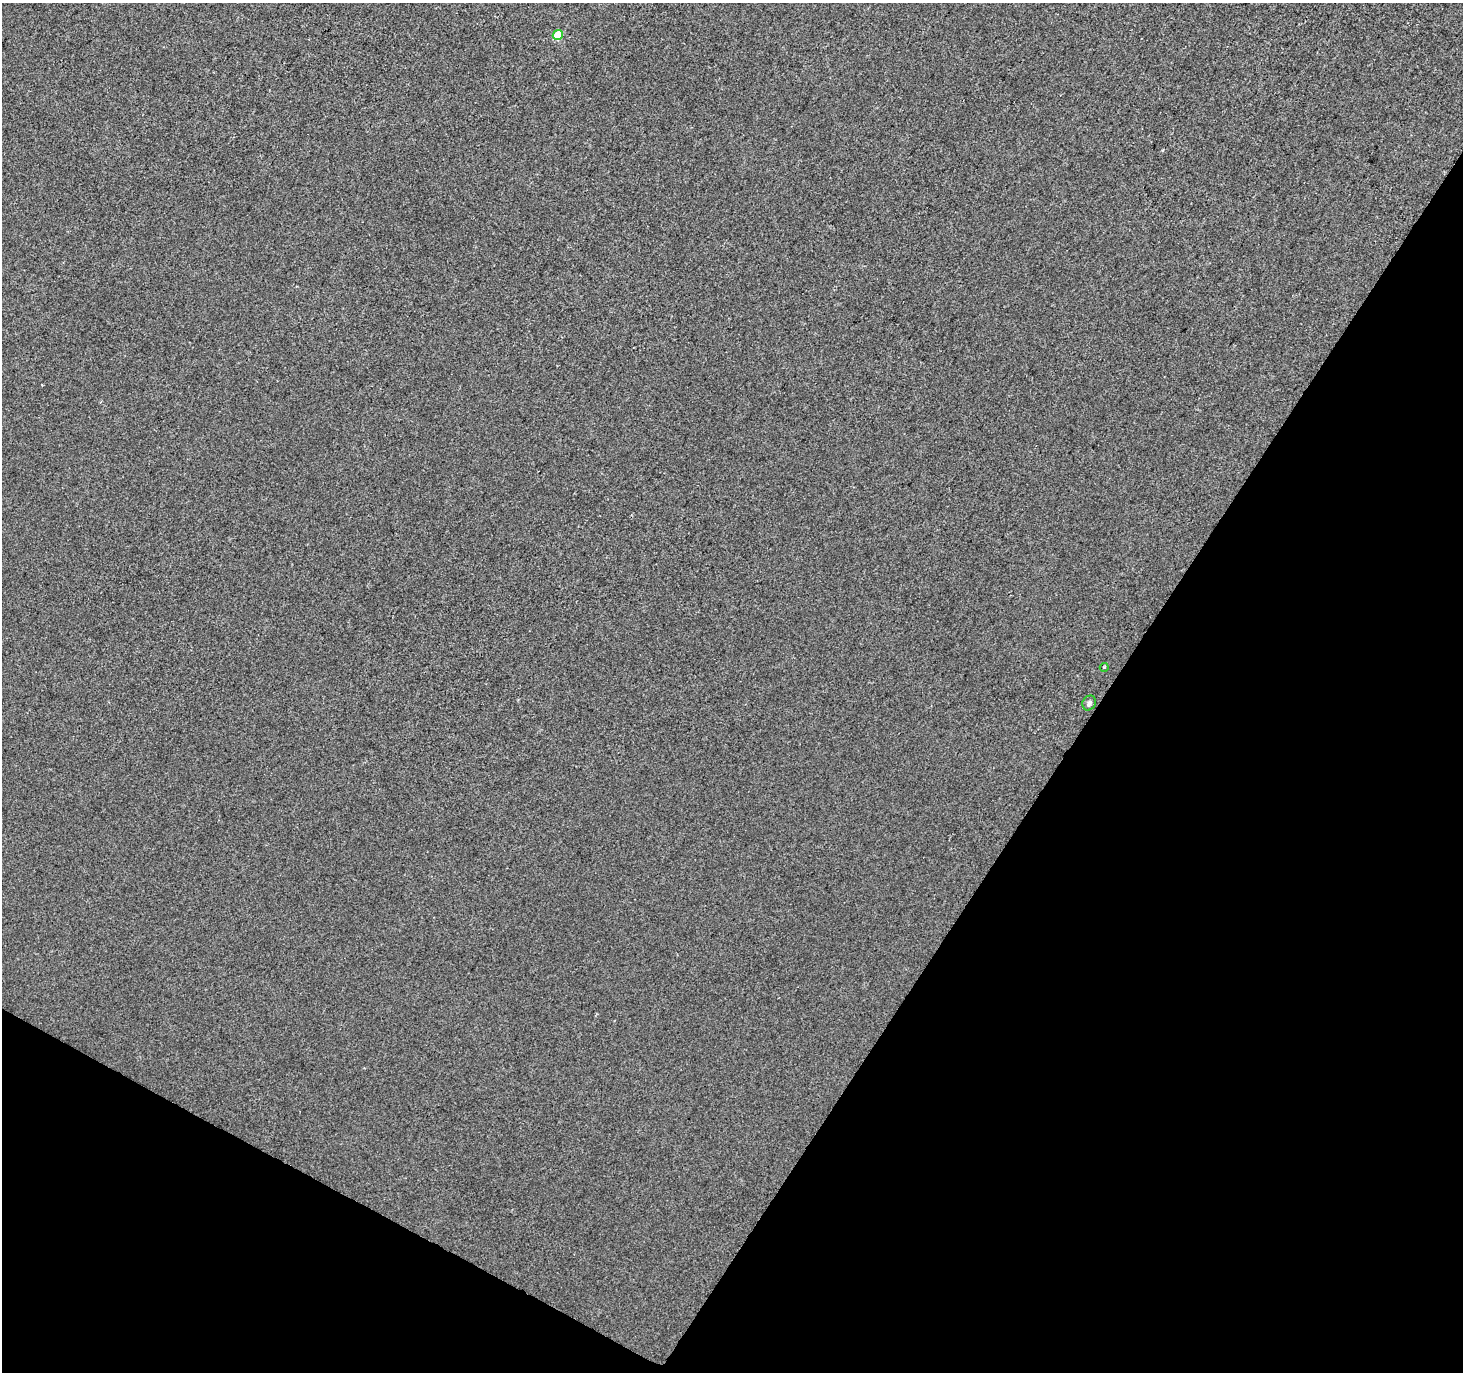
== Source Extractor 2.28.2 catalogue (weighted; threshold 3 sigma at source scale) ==
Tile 15 of 4 x 4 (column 3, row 4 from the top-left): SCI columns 2930-4390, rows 260-1629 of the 5852 x 5929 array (HDU 1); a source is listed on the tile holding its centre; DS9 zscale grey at full resolution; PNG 1465 x 1374 px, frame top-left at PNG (2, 3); each listed source drawn as its Kron ellipse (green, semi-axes under 4 px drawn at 4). Shown black and unused: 31% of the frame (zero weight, under 2 of 3 exposures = <1% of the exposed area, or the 3 px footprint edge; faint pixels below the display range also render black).
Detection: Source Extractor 2.28.2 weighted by HDU 2 'WHT'; one run over the whole footprint, this tile lists its part. Background 8.37e-04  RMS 0.0056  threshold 0.0254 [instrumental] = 3 sigma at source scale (4.5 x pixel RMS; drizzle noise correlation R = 1.50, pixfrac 1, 0.0396/0.0396 arcsec/px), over >= 5 px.
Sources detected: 3; all 3 listed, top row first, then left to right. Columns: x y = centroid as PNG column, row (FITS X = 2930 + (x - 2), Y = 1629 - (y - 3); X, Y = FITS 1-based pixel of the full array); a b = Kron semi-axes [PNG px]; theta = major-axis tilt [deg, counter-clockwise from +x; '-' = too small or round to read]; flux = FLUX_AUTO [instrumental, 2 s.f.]
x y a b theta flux
558 35 5 5 - 17
1104 667 4 3 - 0.77
1089 703 8 6 56 1.8